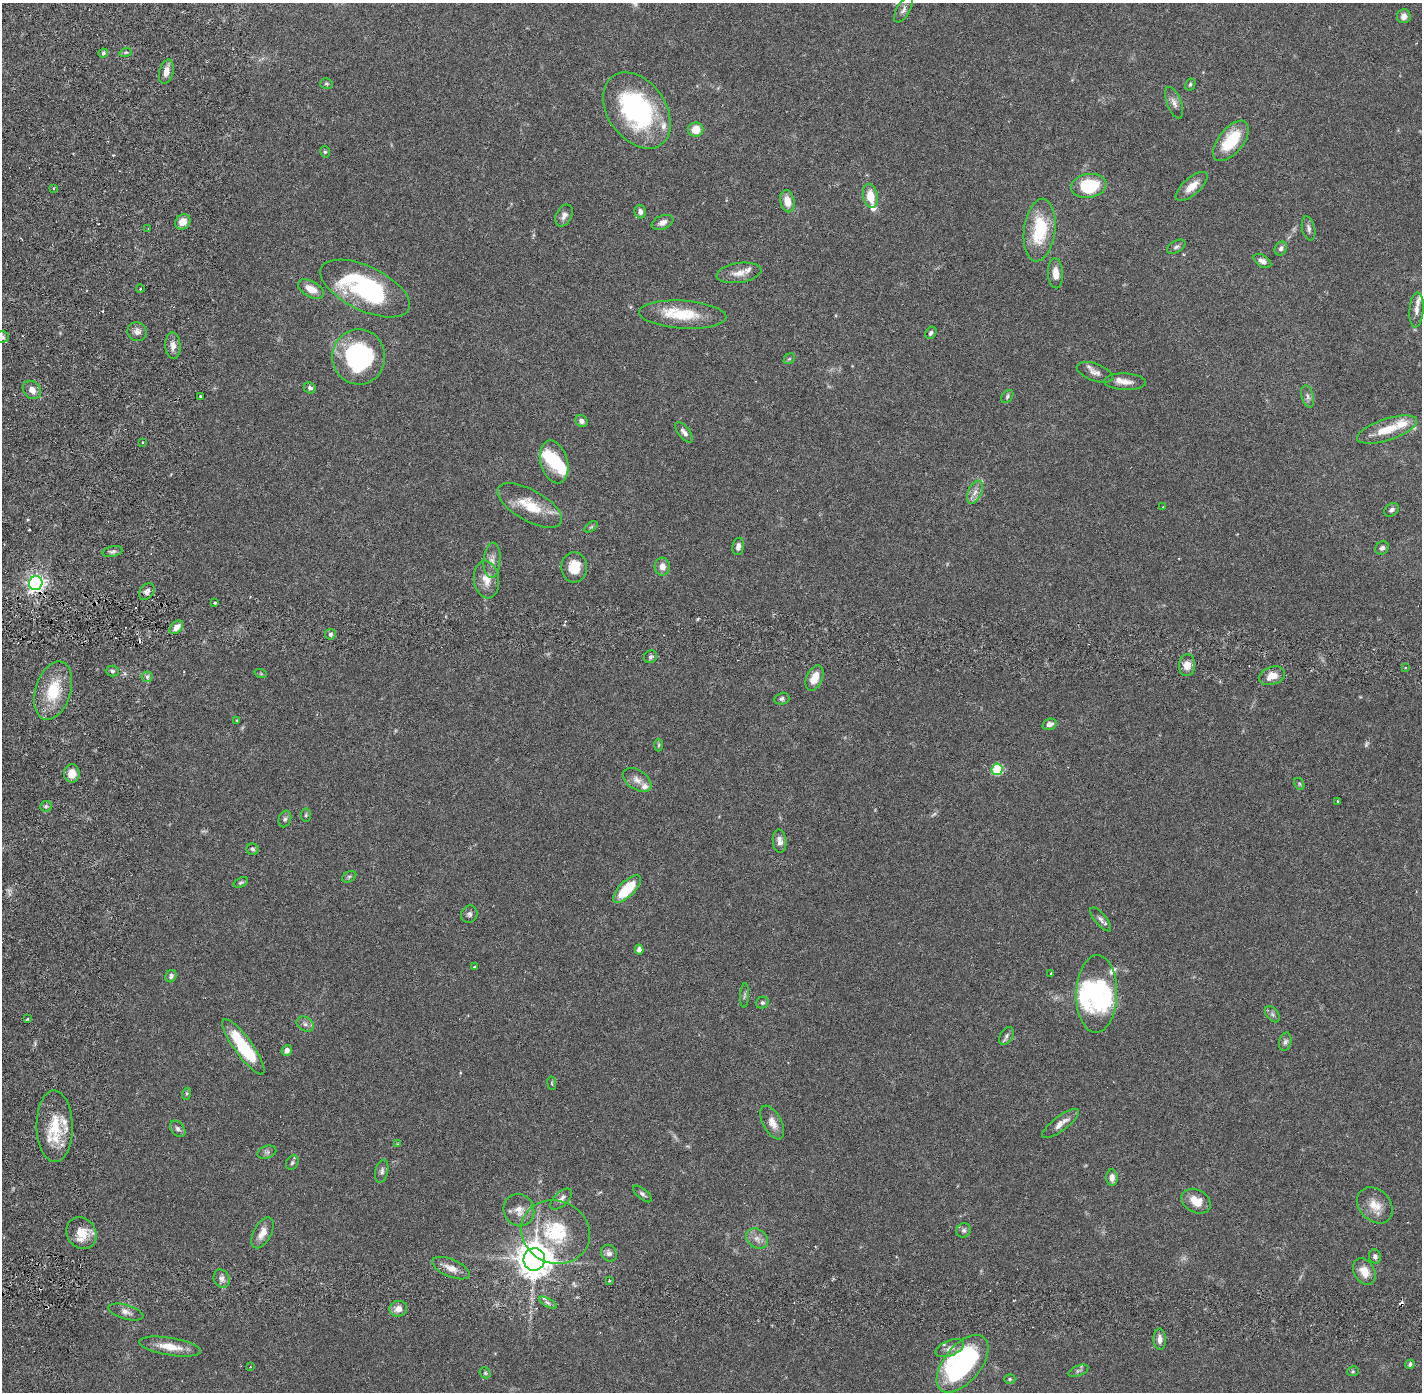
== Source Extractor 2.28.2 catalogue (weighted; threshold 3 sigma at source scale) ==
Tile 6 of 4 x 4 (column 2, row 2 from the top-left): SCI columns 1504-2923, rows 2884-4273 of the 5849 x 5875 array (HDU 1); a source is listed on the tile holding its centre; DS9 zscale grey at full resolution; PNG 1424 x 1394 px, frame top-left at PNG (2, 3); each listed source drawn as its Kron ellipse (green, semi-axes under 4 px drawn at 4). Shown black and unused: <1% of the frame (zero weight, under 2 of 6 exposures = <1% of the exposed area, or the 3 px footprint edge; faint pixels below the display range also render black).
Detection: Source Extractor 2.28.2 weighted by HDU 2 'WHT'; one run over the whole footprint, this tile lists its part. Background 0.0408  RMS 0.0039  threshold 0.0161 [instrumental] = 3 sigma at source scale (4.09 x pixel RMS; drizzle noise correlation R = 1.36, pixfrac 0.8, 0.05/0.05 arcsec/px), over >= 5 px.
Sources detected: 175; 4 too faint to see at this stretch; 4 inside a brighter object's white glare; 3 cosmic-ray / hot-pixel residue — neither listed nor drawn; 12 inside a brighter listed object's ellipse — not listed separately; the other 152 listed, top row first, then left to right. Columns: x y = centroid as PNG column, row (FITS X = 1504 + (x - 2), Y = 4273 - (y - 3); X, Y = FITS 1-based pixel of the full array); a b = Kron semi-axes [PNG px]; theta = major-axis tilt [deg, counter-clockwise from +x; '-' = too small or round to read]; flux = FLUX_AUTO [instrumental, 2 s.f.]
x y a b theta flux
903 10 14 6 60 1.1
1404 16 7 6 - 1.3
126 52 6 4 18 0.35
103 53 4 4 - 0.45
166 72 12 7 75 1.8
326 84 6 5 - 0.37
1190 84 6 5 - 0.41
1174 103 17 7 -68 1.3
637 110 42 29 -55 36
696 130 7 7 - 3.5
1231 141 24 12 51 9.4
325 152 6 4 -75 0.37
1089 186 18 12 9 12
1192 186 20 8 41 2.9
54 189 4 2 - 0.24
870 196 12 7 -78 4.4
787 201 11 7 -79 3
640 212 7 5 -73 0.96
564 215 11 8 64 1.3
183 222 8 7 - 2.4
663 222 11 7 22 1.3
148 228 2 2 - 0.17
1308 228 12 6 -77 0.91
1040 230 31 15 83 13
1176 247 10 6 29 0.62
1281 249 7 5 57 0.83
1262 261 10 6 -32 1.2
739 273 22 10 8 2.5
1056 273 15 7 -87 2.2
365 288 48 22 -26 33
140 289 4 3 - 0.21
311 289 14 8 -29 2.5
1416 310 17 7 85 1.4
683 315 44 14 -4 9.1
137 332 10 9 - 1.2
931 333 7 5 51 0.6
2 337 6 6 - 0.62
173 346 13 7 -87 1.6
359 357 28 26 -87 27
789 359 6 4 42 0.34
1095 372 19 8 -20 1.8
1125 382 21 8 -2 2.1
310 388 6 5 - 0.65
32 390 10 8 -46 1.6
200 396 3 3 - 0.35
1007 396 7 5 52 0.47
1308 396 11 6 -75 0.85
581 421 6 5 - 0.83
1387 430 31 10 18 6.4
684 432 12 5 -51 1.1
142 442 3 3 - 0.4
554 462 22 13 -74 7.1
975 492 12 7 65 1.6
530 505 36 15 -29 7.4
1163 507 2 2 - 0.17
1392 510 8 6 36 0.67
591 527 7 4 36 0.35
738 546 8 6 79 1.1
1382 548 7 6 - 0.79
113 551 10 5 13 0.65
492 560 18 8 85 1.8
574 567 15 13 -89 4.8
662 567 9 7 -87 1.8
486 580 19 12 -82 3.3
36 583 7 6 - 97
147 592 9 6 51 0.97
215 603 3 3 - 0.51
176 627 8 5 43 1.7
330 634 5 5 - 0.55
650 657 7 6 - 0.6
1187 665 11 8 87 2.3
1405 668 3 2 - 0.29
112 671 6 5 - 0.51
261 674 6 4 -19 0.24
1272 676 13 9 19 2.7
147 677 5 5 - 0.5
814 678 13 8 67 3.3
53 691 30 17 73 9.4
782 699 7 5 14 0.62
237 720 4 3 - 0.2
1049 724 7 5 20 1.1
659 745 6 4 88 0.35
997 769 6 5 - 17
72 773 9 8 - 2.5
637 780 16 9 -33 1.8
1299 784 6 4 -62 0.34
1337 801 4 2 - 0.18
46 806 6 5 - 0.42
306 815 6 5 - 0.37
285 819 8 6 71 0.58
780 841 11 7 -84 1.3
252 849 6 5 - 0.52
349 877 7 5 29 0.41
241 882 7 4 22 0.41
627 889 18 7 45 8
469 914 9 8 - 0.78
1101 919 15 5 -50 0.97
639 949 5 4 - 1.3
474 967 3 3 - 0.17
1051 973 3 3 - 0.41
171 976 6 5 - 0.68
1097 994 39 20 88 16
744 995 12 4 86 0.52
762 1003 6 5 - 0.48
1272 1014 9 6 -50 0.61
27 1019 4 2 - 0.23
305 1024 9 7 -33 0.92
1006 1036 10 6 57 0.75
1285 1042 9 6 78 0.7
243 1047 33 9 -54 15
287 1050 5 5 - 0.97
552 1083 7 3 -82 0.27
186 1094 6 4 71 0.3
772 1122 18 9 -62 2.4
1061 1123 22 7 37 2.1
55 1126 36 18 -89 9.4
178 1129 9 6 -50 0.76
397 1144 4 3 - 0.18
267 1152 10 6 18 0.67
292 1163 7 6 - 0.5
382 1171 12 6 78 0.78
1112 1178 8 5 -88 1.3
643 1194 11 5 -39 0.69
561 1199 13 6 44 1.2
1196 1201 15 11 -29 3.7
1375 1205 20 15 -45 3.8
519 1210 16 15 - 2.6
963 1230 7 7 - 0.79
555 1232 35 31 -25 14
81 1233 17 14 -56 4.3
262 1233 17 8 61 2.4
757 1239 11 9 -34 1.7
609 1253 9 7 -51 0.88
1375 1257 7 6 - 0.76
534 1259 11 11 - 420
451 1268 20 8 -23 2.4
1364 1272 14 10 -59 3.1
222 1279 9 7 -65 1
609 1281 3 3 - 0.29
548 1303 10 4 -29 0.72
398 1309 9 8 - 1.8
126 1312 18 7 -16 1.4
1160 1339 10 6 -87 1.4
170 1347 31 9 -9 4.4
950 1348 15 7 22 1.5
962 1364 34 18 50 39
1410 1364 5 4 - 0.63
250 1367 4 3 - 0.18
1078 1371 10 5 21 0.61
1353 1371 5 5 - 0.33
485 1373 6 5 - 0.33
1010 1379 5 5 - 0.32
Overlapping masked pixels (flux is a lower limit): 1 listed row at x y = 36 583
Isophote crosses this tile's border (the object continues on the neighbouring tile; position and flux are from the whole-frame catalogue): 1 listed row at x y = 2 337